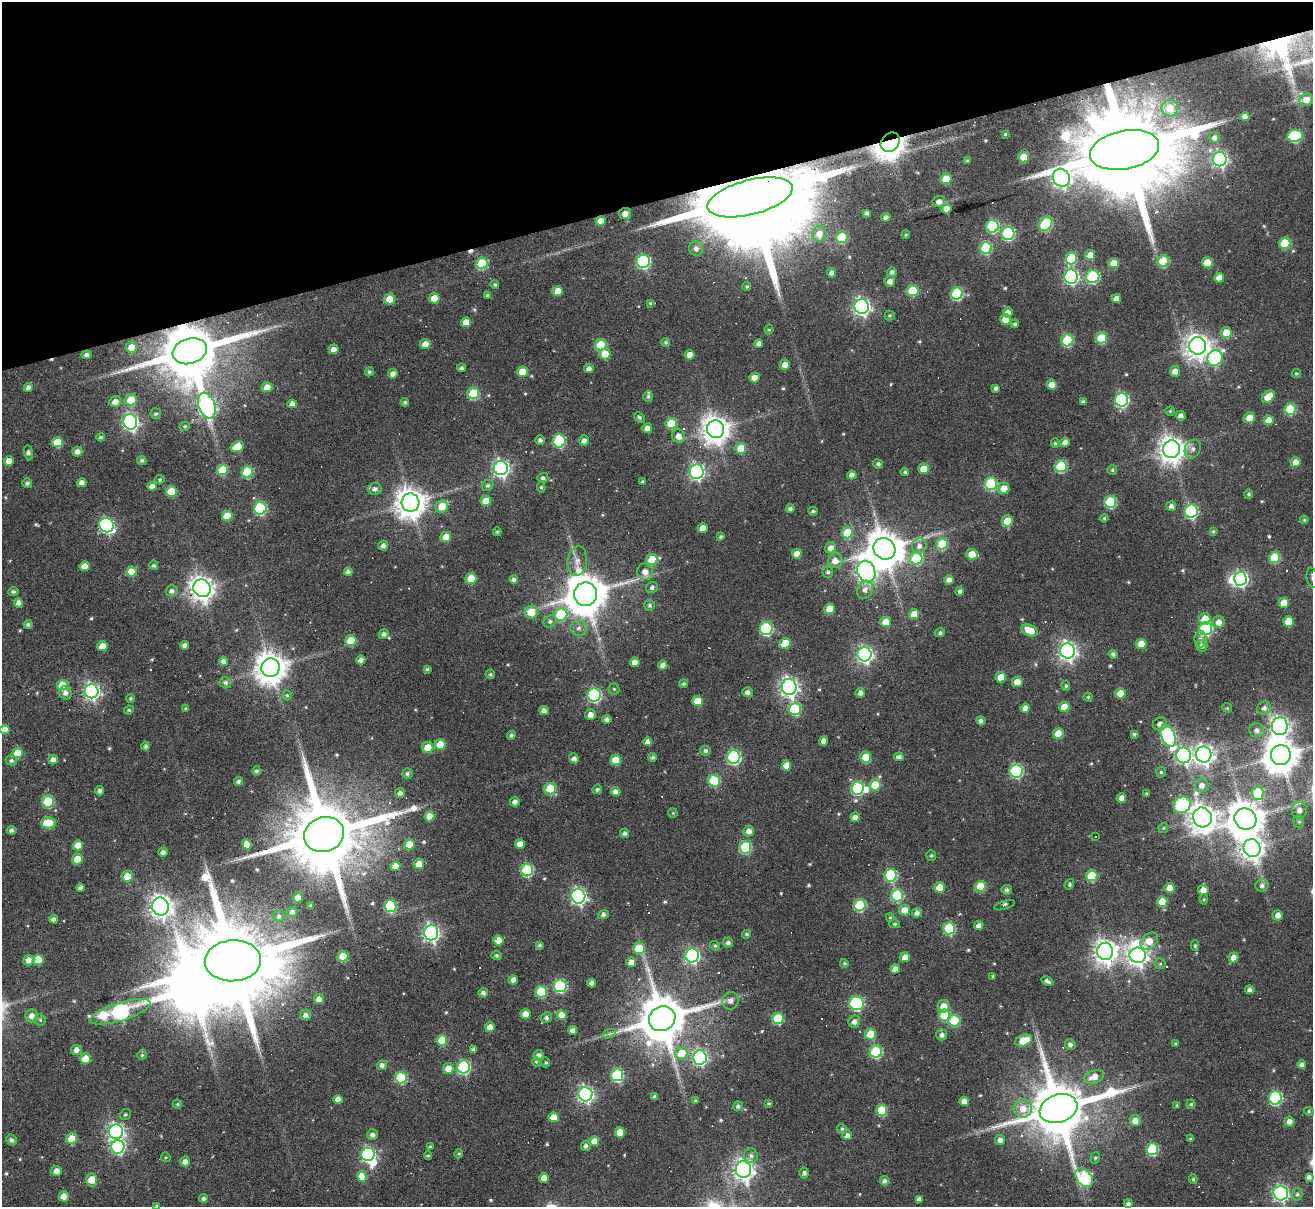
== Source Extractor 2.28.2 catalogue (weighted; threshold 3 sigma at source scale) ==
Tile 3 of 4 x 4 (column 3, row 1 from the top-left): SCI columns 2624-3934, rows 3881-5085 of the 5246 x 5228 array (HDU 1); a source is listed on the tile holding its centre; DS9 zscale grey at full resolution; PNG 1315 x 1209 px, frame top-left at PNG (2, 2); each listed source drawn as its Kron ellipse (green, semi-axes under 4 px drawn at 4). Shown black and unused: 16% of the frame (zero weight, under 3 of 6 exposures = <1% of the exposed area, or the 3 px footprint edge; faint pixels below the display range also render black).
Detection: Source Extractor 2.28.2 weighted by HDU 2 'WHT'; one run over the whole footprint, this tile lists its part. Background 0.0978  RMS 0.0091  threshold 0.0373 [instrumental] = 3 sigma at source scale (4.09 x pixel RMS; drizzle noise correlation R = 1.36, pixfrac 0.8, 0.05/0.05 arcsec/px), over >= 5 px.
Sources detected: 588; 6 inside a brighter object's white glare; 22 cosmic-ray / hot-pixel residue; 1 long thin detection or spike segment (spike, bleed or trail) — neither listed nor drawn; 1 inside a brighter listed object's ellipse — not listed separately; of the other 558, all 500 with FLUX_AUTO >= 1.11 (the completeness limit of this list) listed and drawn (58 fainter detections not listed), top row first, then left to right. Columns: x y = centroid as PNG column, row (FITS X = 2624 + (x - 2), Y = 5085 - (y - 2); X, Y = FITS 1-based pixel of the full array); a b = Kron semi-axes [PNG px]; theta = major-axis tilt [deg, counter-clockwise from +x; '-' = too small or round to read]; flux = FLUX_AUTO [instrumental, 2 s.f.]
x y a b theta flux
1306 100 7 6 - 9.3
1170 108 8 8 - 13
1245 117 4 4 - 5.8
1005 134 3 3 - 1.3
1295 136 8 6 7 76
1214 138 6 5 - 3.8
890 142 11 8 47 1200
1125 150 35 19 11 27000
1024 157 5 5 - 20
1220 159 7 7 - 220
967 161 4 4 - 1.3
1061 178 9 8 - 410
946 179 5 5 - 24
750 197 43 17 14 40000
939 202 6 5 - 5.1
946 209 5 5 - 8.7
867 213 4 3 - 2.3
625 214 6 5 - 8.1
886 217 5 4 - 3.4
601 221 5 4 - 10
1046 224 8 6 55 65
992 226 6 6 - 75
1008 233 6 6 - 99
819 234 8 7 - 9.5
906 235 4 4 - 1.2
842 237 5 5 - 38
1285 243 5 5 - 37
986 248 6 6 - 55
696 249 7 6 - 3.9
1090 255 5 5 - 8.6
1071 258 6 5 - 42
643 261 7 6 - 130
1163 261 5 5 - 36
482 263 6 5 - 48
1113 263 5 4 - 17
1207 263 5 5 - 23
892 272 5 5 - 2.7
831 273 5 4 - 3.5
1071 276 7 7 - 170
1093 277 7 6 - 68
1219 278 5 5 - 8.4
890 281 5 5 - 4.9
495 285 4 4 - 1.6
747 286 4 4 - 1.2
558 291 5 5 - 12
913 291 6 5 - 37
957 293 6 6 - 73
487 295 3 3 - 1.1
434 298 5 5 - 12
389 299 5 5 - 13
1116 299 5 4 - 6.4
650 303 4 4 - 1.2
862 307 7 7 - 300
1008 312 5 5 - 6.5
890 315 5 5 - 1.4
1005 319 5 5 - 12
466 322 5 5 - 10
1015 324 4 4 - 1.5
769 329 5 3 - 1.2
1226 332 5 5 - 13
1101 338 6 5 - 34
1067 340 6 6 - 61
665 342 4 4 - 1.6
759 343 4 4 - 3.6
425 344 5 5 - 6.6
601 345 5 5 - 38
1197 346 9 8 - 780
131 347 5 5 - 13
334 349 5 5 - 5.3
190 351 17 12 17 8400
605 354 5 5 - 14
87 355 5 4 - 3.3
690 355 5 5 - 7.1
1215 358 8 7 - 99
785 365 5 5 - 6.4
461 368 4 4 - 1.9
589 368 5 4 - 3.8
1175 371 5 5 - 6.4
369 372 5 4 - 1.6
522 372 5 5 - 15
393 374 5 4 - 4.9
1296 374 4 4 - 1.3
755 378 5 5 - 9.8
1052 385 5 5 - 7.7
28 387 4 4 - 3.7
267 387 5 5 - 12
996 388 4 4 - 2.6
473 393 6 5 - 47
648 396 5 5 - 1.8
1268 397 7 5 40 16
131 400 6 5 - 26
1122 400 7 6 - 140
115 402 6 5 - 7.5
405 402 4 4 - 1.7
1083 402 4 3 - 2.7
292 404 5 4 - 5.1
207 406 13 8 -69 270
1290 409 5 5 - 44
1170 411 4 4 - 1.2
156 414 5 5 - 1.8
1181 416 5 4 - 4
639 417 6 4 -44 1.9
1249 418 6 5 - 9.2
1269 420 5 5 - 10
130 422 8 7 - 270
671 423 5 5 - 23
185 426 5 4 - 1.2
647 428 5 5 - 7
716 429 9 8 - 1100
678 436 7 6 - 7.2
101 437 4 4 - 1.6
540 440 5 5 - 2.6
559 441 6 6 - 75
584 441 5 5 - 4.2
57 442 5 5 - 24
1065 442 5 4 - 4.9
1055 443 4 4 - 1.4
237 447 7 5 24 19
741 448 5 5 - 20
1172 449 9 8 - 940
1193 449 10 7 65 4.3
77 452 5 5 - 4.9
28 453 8 3 -77 2.4
142 460 4 4 - 2
9 461 5 5 - 9
1296 462 5 5 - 7.6
878 464 5 4 - 2.1
1061 466 6 5 - 55
501 468 7 7 - 290
924 469 5 5 - 13
222 470 5 5 - 34
1112 470 5 5 - 1.4
247 472 6 5 - 46
697 472 7 7 - 210
905 472 4 4 - 1.4
852 475 4 4 - 4.5
543 478 5 5 - 2.4
160 480 5 4 - 1.3
643 482 4 3 - 2.1
27 483 5 4 - 2.1
82 483 4 4 - 4.9
991 484 6 6 - 81
488 485 6 5 - 1.8
152 486 5 4 - 4.9
541 487 5 4 - 1.4
1004 488 6 5 - 11
375 489 7 6 - 3.8
171 491 5 5 - 27
1248 494 5 4 - 1.3
486 501 5 5 - 15
1110 502 6 6 - 55
410 503 9 9 - 1300
442 506 6 6 - 15
1171 506 5 4 - 3.2
260 508 6 6 - 89
790 509 4 4 - 2.4
813 511 4 3 - 1.6
1191 511 7 6 - 120
227 516 5 5 - 17
1104 518 4 4 - 1.2
1304 520 4 4 - 1.3
1007 521 5 5 - 17
106 525 7 7 - 170
703 528 5 4 - 8.4
1213 531 4 4 - 1.4
497 532 4 4 - 1.3
847 533 5 5 - 26
721 536 4 3 - 1.3
446 537 5 5 - 11
942 544 5 5 - 33
383 546 5 4 - 3.7
919 546 7 7 - 5.2
831 548 5 5 - 6.1
884 549 11 10 - 2300
797 554 5 5 - 9.2
972 554 6 5 - 15
1275 557 5 5 - 37
916 558 6 6 - 53
652 560 5 5 - 26
577 561 15 9 82 8.5
835 561 7 7 - 7.3
154 565 5 3 - 2.2
84 566 5 5 - 8.6
132 571 5 5 - 21
866 571 11 8 -67 390
348 572 4 4 - 3
645 572 8 8 - 7.6
828 572 6 5 - 2.1
1312 578 10 5 -79 2.7
471 579 5 5 - 23
514 579 4 4 - 2.8
1240 579 7 6 - 180
949 580 5 4 - 4.9
652 587 6 5 - 2.5
202 588 9 8 - 760
865 590 9 7 62 5.2
172 591 6 5 - 3.2
960 591 4 4 - 2.6
13 592 5 4 - 1.9
585 594 11 11 - 3200
18 603 5 4 - 5.2
1284 603 5 5 - 12
650 605 5 5 - 2.1
830 609 5 5 - 17
531 612 6 6 - 17
561 614 6 6 - 48
914 614 5 5 - 13
1205 619 6 5 - 14
550 621 7 5 40 2.3
1288 621 5 5 - 19
886 622 5 5 - 12
1219 622 6 6 - 6.7
28 624 4 4 - 1.9
579 628 8 8 - 4
766 629 6 6 - 91
1206 629 6 6 - 100
1030 630 9 5 -22 15
940 633 5 4 - 1.9
384 634 5 4 - 3.2
1201 639 8 6 89 3.4
351 640 5 5 - 18
785 643 6 5 - 18
1141 644 5 5 - 15
185 645 4 4 - 3.5
103 646 5 5 - 14
1202 646 6 5 - 3.5
1067 651 7 7 - 380
864 654 7 7 - 280
1113 654 4 4 - 2.4
361 660 4 4 - 4.8
223 661 5 4 - 4.6
635 662 5 4 - 6.8
663 665 4 4 - 5.7
271 668 9 9 - 1400
427 669 4 3 - 1.3
490 674 5 4 - 1.7
1001 677 5 5 - 12
1017 682 5 5 - 10
225 683 6 5 - 2.3
683 684 4 4 - 1.8
62 685 5 5 - 21
1066 686 5 4 - 1.5
789 687 8 7 - 390
614 689 5 5 - 1.3
91 691 7 7 - 270
748 692 5 5 - 3.7
66 693 7 6 - 4.3
860 693 5 5 - 3.8
1120 693 5 5 - 13
287 695 5 4 - 1.2
594 695 7 6 - 130
1088 697 4 4 - 1.2
130 698 4 4 - 1.5
697 701 5 5 - 17
1064 707 5 5 - 14
1025 708 5 4 - 5.3
1227 708 5 4 - 1.3
1264 708 7 6 - 3.5
186 709 3 3 - 1.4
795 709 6 6 - 51
129 710 5 4 - 1.4
544 711 5 4 - 4.8
591 715 5 5 - 5.9
607 719 4 4 - 3.2
981 721 4 4 - 3.2
1160 724 7 6 - 4.4
1280 726 9 8 - 390
5 729 5 4 - 6.8
1256 730 7 7 - 3.8
1058 734 5 5 - 17
1134 734 4 4 - 1.7
511 735 4 4 - 2.2
1168 736 12 7 -69 160
824 741 5 4 - 5.1
647 742 4 4 - 6.3
440 744 5 5 - 21
146 746 4 4 - 2.1
428 747 5 5 - 16
705 751 5 5 - 2.6
18 753 5 5 - 20
1183 755 8 7 - 220
1204 755 8 7 - 490
1281 755 10 10 - 1800
653 757 4 4 - 2.3
734 757 7 6 - 140
866 757 5 5 - 23
899 757 5 4 - 3.6
574 758 5 4 - 3.7
53 759 5 4 - 4.6
616 760 5 5 - 21
11 761 5 5 - 2.1
786 765 5 4 - 14
256 771 4 4 - 1.9
1016 771 6 6 - 110
1161 772 5 4 - 1.6
407 774 5 5 - 2.3
238 781 4 4 - 1.9
714 781 6 5 - 50
875 785 6 5 - 21
1202 785 7 7 - 5.9
857 788 6 6 - 91
550 789 5 5 - 40
597 789 5 4 - 2
100 791 4 4 - 3.2
615 792 5 4 - 4.2
400 793 5 5 - 3.2
1147 793 4 4 - 1.4
1258 793 6 6 - 51
1121 798 5 4 - 5.4
48 802 6 6 - 49
515 802 5 4 - 4.1
1182 805 9 7 36 96
1299 810 8 7 - 5.9
673 813 5 4 - 1.2
429 816 5 5 - 11
855 817 5 4 - 4.8
1202 817 10 9 - 980
1245 819 11 10 - 2100
1299 821 6 5 - 1.9
48 823 7 5 1 21
1163 828 5 5 - 1.2
12 830 5 4 - 2.6
749 831 5 5 - 5.3
625 833 5 4 - 2.8
324 835 20 17 19 12000
1095 837 3 3 - 5
247 844 5 4 - 11
409 844 5 5 - 16
520 844 5 5 - 7.8
78 845 5 5 - 11
745 847 6 6 - 68
1252 848 9 8 - 650
163 852 5 4 - 3.9
931 855 5 5 - 1.5
77 859 5 5 - 17
419 864 5 5 - 11
395 866 5 4 - 9.4
527 870 6 6 - 65
891 875 6 6 - 77
128 876 5 5 - 19
1092 876 5 5 - 39
1069 884 5 4 - 1.8
1262 885 6 6 - 3
980 886 5 5 - 29
940 887 5 5 - 18
81 888 4 4 - 4.1
1170 888 5 5 - 8.8
1007 890 5 4 - 2.7
1203 890 5 5 - 7.7
897 895 6 6 - 66
578 896 7 7 - 250
298 897 5 5 - 13
1204 899 5 4 - 1.1
1162 902 5 5 - 20
311 905 3 3 - 1.5
860 905 6 6 - 58
1005 905 11 3 18 2.2
160 906 9 8 - 630
390 906 6 6 - 62
905 910 5 5 - 10
292 912 5 5 - 3
917 913 5 5 - 3.6
603 915 5 4 - 2.7
1278 915 5 5 - 5.6
279 916 6 5 - 2.3
890 918 4 4 - 1.1
54 919 4 4 - 3.6
895 924 5 4 - 1.3
979 926 5 4 - 5.3
949 928 6 6 - 65
431 933 7 7 - 260
747 934 4 4 - 1.5
499 940 5 5 - 15
1149 941 10 7 41 12
728 942 5 5 - 2.8
540 945 4 3 - 1.9
715 946 5 4 - 1.6
1195 946 5 4 - 1.4
639 948 6 5 - 26
1105 952 8 8 - 690
496 955 5 5 - 1.8
692 955 7 7 - 190
1138 955 8 8 - 530
343 956 5 5 - 26
905 957 5 5 - 9.3
1233 958 5 5 - 6.5
29 960 6 5 - 6.7
38 960 5 5 - 17
233 961 28 20 3 20000
631 962 5 5 - 6.3
844 963 4 4 - 1.7
1160 964 5 5 - 1.2
895 969 4 4 - 6.8
993 976 3 3 - 1.3
513 980 4 4 - 5.3
1047 981 6 3 -29 2.7
592 983 4 4 - 4.2
560 986 6 6 - 87
1250 990 5 4 - 3.2
541 991 6 5 - 47
483 993 5 4 - 3
319 999 5 5 - 5.1
730 1001 8 8 - 4.6
857 1003 8 6 -24 110
944 1006 6 6 - 10
120 1012 31 9 17 210
525 1014 5 5 - 9.4
306 1015 5 5 - 4.2
562 1015 5 4 - 16
944 1015 6 5 - 33
32 1016 6 6 - 6.1
546 1017 6 5 - 2.7
778 1018 6 5 - 46
662 1019 13 12 - 4600
40 1020 5 5 - 1.6
954 1020 6 6 - 40
854 1022 6 6 - 4.6
490 1027 5 4 - 8.7
573 1030 4 4 - 4.4
609 1034 7 4 19 1.9
871 1034 5 5 - 20
942 1035 5 5 - 3.6
442 1040 5 5 - 22
1024 1040 9 5 19 21
1176 1044 4 4 - 1.4
1070 1045 5 5 - 3.1
474 1049 4 4 - 2.8
76 1050 5 5 - 4.9
876 1052 6 6 - 73
682 1053 6 6 - 17
142 1055 4 4 - 1.1
539 1055 5 4 - 3.5
700 1057 7 7 - 180
86 1059 5 5 - 15
536 1062 5 4 - 1.2
546 1062 5 3 - 1.5
382 1065 5 4 - 3.7
1302 1065 4 4 - 3.9
464 1067 6 6 - 110
448 1068 5 5 - 10
617 1075 6 6 - 81
401 1077 6 5 - 52
1094 1077 10 6 20 10
585 1094 7 7 - 250
655 1097 4 3 - 2.2
1275 1098 7 6 - 110
338 1099 5 4 - 5.9
695 1101 4 3 - 1.3
964 1101 5 4 - 6.2
177 1104 4 4 - 1.1
769 1104 4 4 - 1.3
1191 1104 5 4 - 1.5
1177 1105 4 4 - 1.1
738 1106 5 4 - 2.4
1023 1109 9 9 - 10
1058 1109 19 14 19 7000
882 1110 5 5 - 36
1309 1111 5 4 - 1.2
125 1115 5 5 - 1.6
554 1117 5 5 - 14
1135 1121 5 5 - 8.6
1289 1122 5 5 - 5.1
842 1129 5 4 - 1.6
116 1132 7 7 - 290
620 1132 5 5 - 12
373 1135 5 5 - 3.7
847 1135 5 5 - 3.7
71 1138 5 5 - 21
1191 1139 4 3 - 1.6
11 1140 6 5 - 2.8
1000 1140 5 5 - 3.8
594 1141 5 4 - 9.3
430 1146 4 4 - 1.3
586 1146 5 5 - 2.7
118 1147 7 6 - 130
1152 1149 6 6 - 58
368 1154 6 6 - 170
459 1154 4 3 - 1.3
428 1155 4 4 - 1.2
751 1156 7 7 - 2.8
166 1157 5 4 - 1.1
1095 1158 6 4 73 1.2
185 1161 5 5 - 5.1
743 1170 8 7 - 480
56 1171 5 5 - 6.7
804 1173 5 4 - 2.3
362 1176 5 4 - 14
1309 1177 4 4 - 3.3
544 1178 5 4 - 7.7
1084 1178 11 7 -49 85
1193 1179 5 4 - 1.5
92 1180 6 5 - 14
885 1181 5 4 - 2.9
1281 1193 7 7 - 220
1297 1194 6 5 - 1.9
64 1196 5 5 - 8.9
203 1199 4 4 - 2.5
919 1199 4 4 - 3.6
1128 1203 4 4 - 2.6
157 1206 4 3 - 1.7
Overlapping masked pixels (flux is a lower limit): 9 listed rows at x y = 890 142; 1125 150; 750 197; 625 214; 190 351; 207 406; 324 835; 233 961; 662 1019
Isophote crosses this tile's border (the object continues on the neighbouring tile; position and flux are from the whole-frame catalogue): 2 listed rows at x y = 1312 578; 157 1206